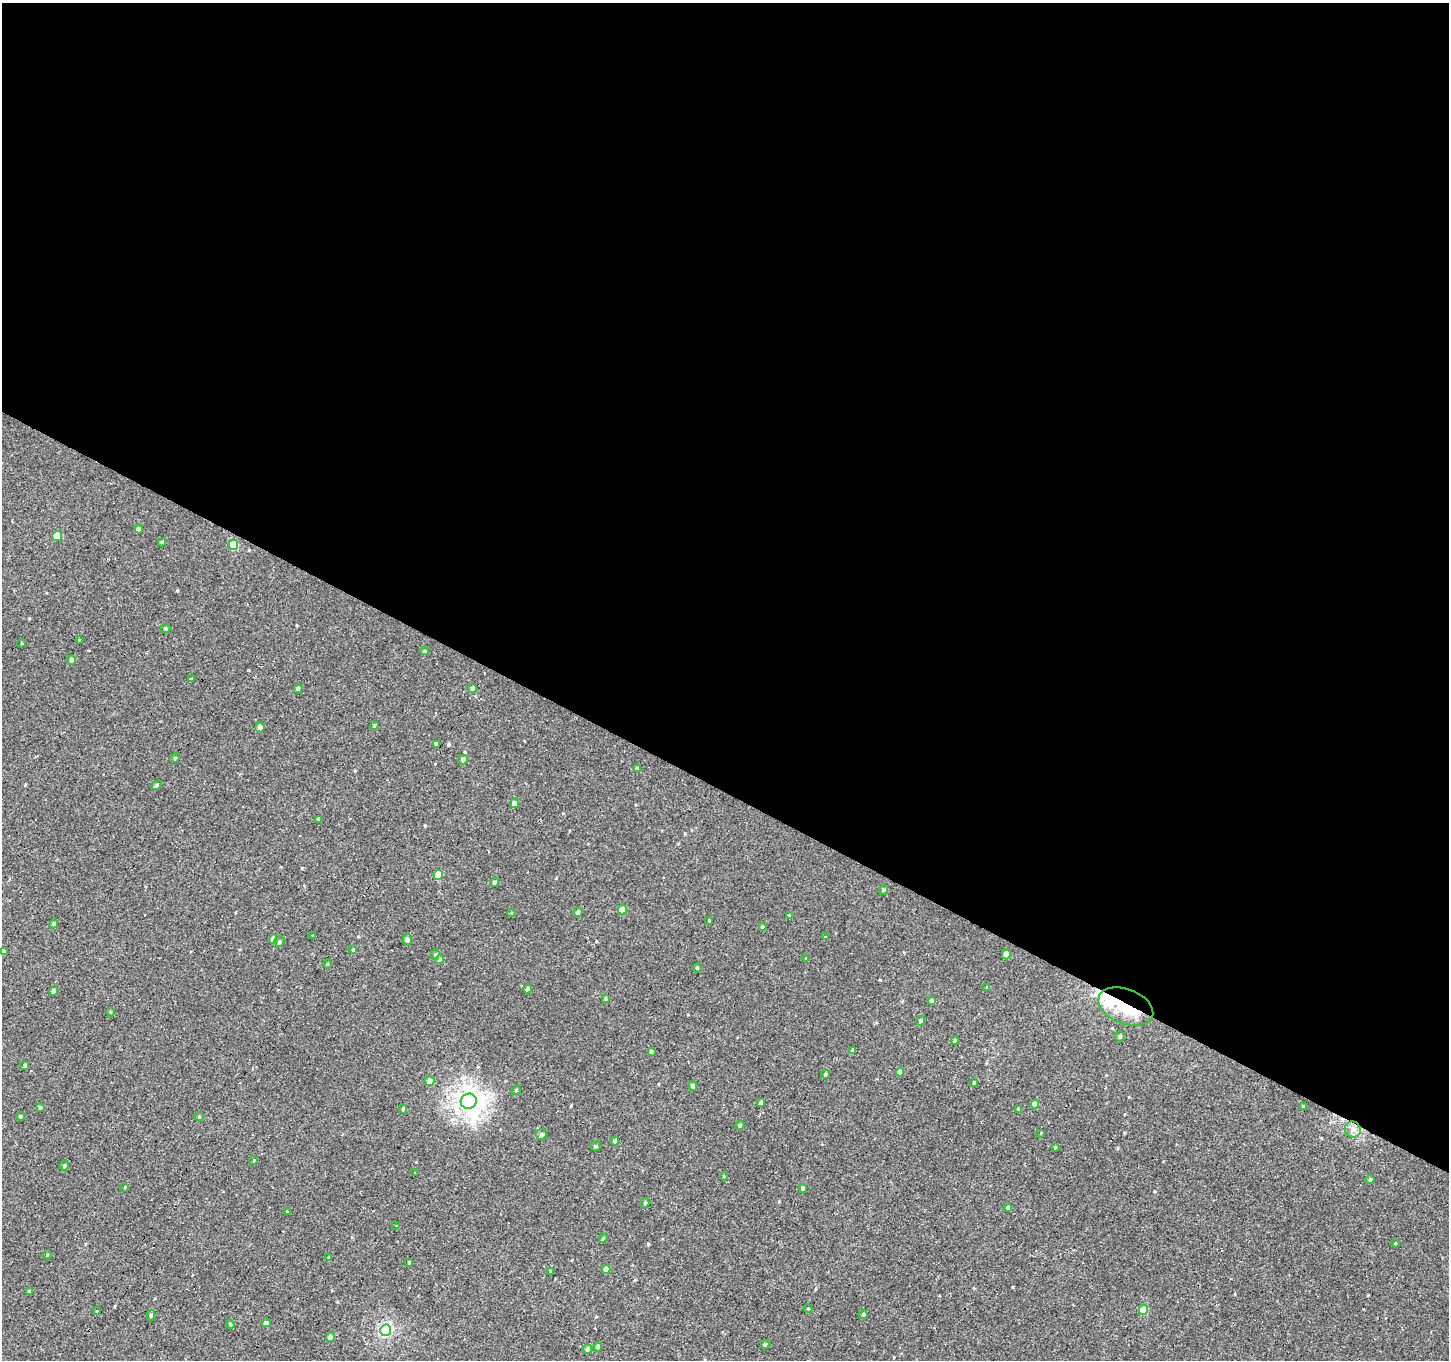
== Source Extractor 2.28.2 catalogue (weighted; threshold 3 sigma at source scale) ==
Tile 3 of 4 x 4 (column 3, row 1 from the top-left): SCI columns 2898-4344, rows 4333-5690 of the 5792 x 5881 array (HDU 1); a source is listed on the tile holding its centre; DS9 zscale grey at full resolution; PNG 1451 x 1362 px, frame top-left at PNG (2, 3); each listed source drawn as its Kron ellipse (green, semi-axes under 4 px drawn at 4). Shown black and unused: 58% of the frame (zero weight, under 2 of 3 exposures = <1% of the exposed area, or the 3 px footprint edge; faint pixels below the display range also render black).
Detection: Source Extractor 2.28.2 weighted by HDU 2 'WHT'; one run over the whole footprint, this tile lists its part. Background -5.20e-04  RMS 0.004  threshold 0.0181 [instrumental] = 3 sigma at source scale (4.5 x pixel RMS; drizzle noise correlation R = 1.50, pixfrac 1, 0.0396/0.0396 arcsec/px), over >= 5 px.
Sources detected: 124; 3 inside a brighter object's white glare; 9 cosmic-ray / hot-pixel residue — neither listed nor drawn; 2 inside a brighter listed object's ellipse — not listed separately; the other 110 listed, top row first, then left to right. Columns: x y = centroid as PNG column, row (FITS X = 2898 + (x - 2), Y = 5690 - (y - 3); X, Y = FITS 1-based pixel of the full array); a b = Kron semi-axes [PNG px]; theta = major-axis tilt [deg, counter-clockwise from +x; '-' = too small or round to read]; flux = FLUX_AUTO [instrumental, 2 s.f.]
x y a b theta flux
138 529 4 4 - 1.2
57 536 5 5 - 8.1
162 542 4 4 - 0.53
233 545 5 5 - 13
166 628 5 5 - 0.57
79 640 4 2 - 0.3
21 643 4 3 - 0.42
425 651 4 3 - 0.47
71 660 5 4 - 1.5
191 679 3 3 - 0.36
298 689 4 4 - 1.7
472 689 4 4 - 1.4
374 726 4 3 - 0.36
260 727 5 4 - 1.7
436 744 4 3 - 1.5
175 758 5 4 - 0.48
463 760 5 5 - 1.1
637 768 4 3 - 0.47
156 785 5 4 - 0.65
514 803 5 4 - 2.4
319 819 4 3 - 0.81
438 875 5 4 - 9.7
494 882 5 4 - 0.87
883 890 5 4 - 0.71
622 910 4 4 - 4.7
578 912 4 4 - 1.4
511 913 4 3 - 0.38
789 915 3 3 - 1.5
709 920 3 3 - 0.3
54 924 4 4 - 1.4
762 927 4 3 - 0.72
313 936 3 3 - 4.5
826 937 3 3 - 1.7
273 939 4 4 - 3.1
407 940 5 5 - 1.3
279 942 5 5 - 0.89
353 950 4 4 - 0.57
3 951 4 4 - 1.2
435 954 5 4 - 0.58
1006 954 5 4 - 5.2
806 958 4 2 - 0.27
440 960 4 4 - 1.7
327 964 5 3 - 0.33
697 968 5 4 - 0.86
987 987 4 4 - 0.48
528 989 4 3 - 1.2
53 991 5 4 - 1.2
605 999 4 3 - 0.53
932 1001 4 4 - 1.5
1126 1007 29 17 -21 15
110 1012 4 3 - 0.34
921 1021 5 4 - 0.83
1120 1036 5 4 - 0.68
955 1040 4 4 - 0.77
853 1050 4 4 - 0.99
651 1051 4 3 - 0.63
25 1065 4 3 - 0.67
900 1072 4 4 - 2.5
825 1074 4 4 - 0.76
429 1081 5 5 - 2.3
974 1083 4 3 - 0.44
693 1086 5 4 - 1.3
516 1090 5 4 - 0.44
469 1101 8 7 - 220
761 1102 4 4 - 1
1035 1104 4 4 - 2.9
40 1107 4 4 - 0.8
1303 1107 4 3 - 0.51
403 1109 4 3 - 0.71
1019 1109 4 4 - 0.88
20 1116 4 4 - 0.65
199 1117 4 4 - 0.43
740 1125 5 4 - 0.91
1353 1129 8 7 - 2.2
1041 1133 3 2 - 0.56
541 1134 5 5 - 1.2
615 1141 4 4 - 1.2
596 1146 5 4 - 0.64
1055 1147 3 3 - 0.51
254 1160 4 3 - 0.39
64 1166 5 5 - 0.61
415 1173 3 3 - 0.7
724 1176 4 2 - 0.28
1370 1180 4 4 - 0.92
125 1187 4 3 - 0.32
803 1189 4 4 - 1.6
645 1203 5 4 - 0.51
1008 1207 4 3 - 0.78
287 1212 3 3 - 0.28
396 1225 3 2 - 0.51
603 1238 4 4 - 0.45
1395 1243 5 3 - 0.36
47 1255 4 3 - 0.36
329 1258 4 3 - 0.48
409 1262 3 3 - 0.5
606 1269 4 4 - 4.3
551 1272 4 3 - 0.5
29 1291 4 3 - 0.73
808 1309 4 4 - 0.39
1143 1310 5 4 - 8.5
96 1311 3 2 - 0.31
863 1314 4 4 - 0.63
151 1315 5 4 - 0.81
266 1323 5 4 - 0.99
230 1324 4 4 - 0.72
386 1330 6 5 - 54
330 1337 5 4 - 1.4
765 1345 4 4 - 0.86
598 1347 4 4 - 1.5
587 1349 5 4 - 1
Overlapping masked pixels (flux is a lower limit): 1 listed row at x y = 1126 1007
Unlisted compact peaks at least as high as the median listed source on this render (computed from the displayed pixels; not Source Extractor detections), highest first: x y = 177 590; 648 1244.